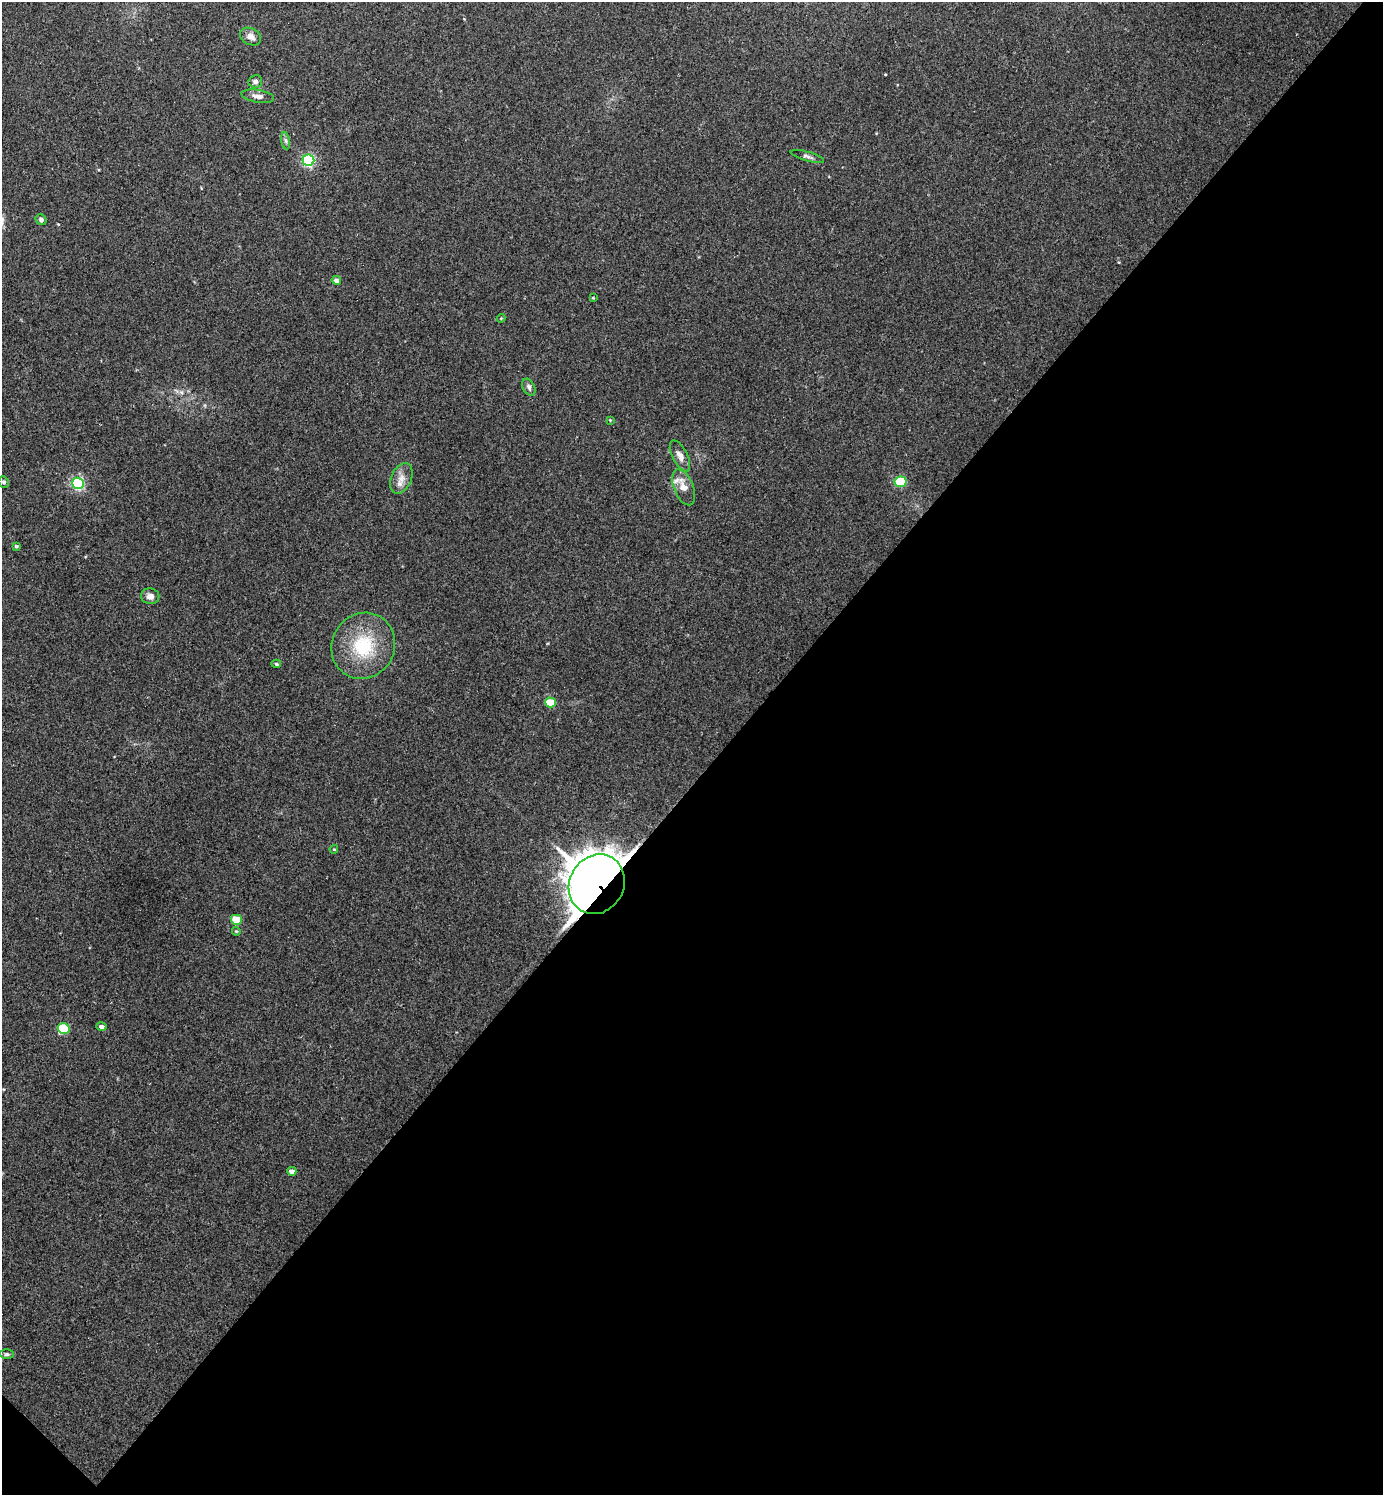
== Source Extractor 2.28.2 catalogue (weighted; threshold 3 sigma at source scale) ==
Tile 15 of 4 x 4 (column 3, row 4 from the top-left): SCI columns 3089-4469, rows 40-1532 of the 6045 x 6042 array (HDU 1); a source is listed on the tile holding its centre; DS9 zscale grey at full resolution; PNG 1385 x 1497 px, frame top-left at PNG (2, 2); each listed source drawn as its Kron ellipse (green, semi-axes under 4 px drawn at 4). Shown black and unused: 48% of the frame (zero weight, under 2 of 3 exposures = <1% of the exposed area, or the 3 px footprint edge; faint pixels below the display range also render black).
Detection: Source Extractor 2.28.2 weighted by HDU 2 'WHT'; one run over the whole footprint, this tile lists its part. Background 0.0433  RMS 0.0074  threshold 0.0333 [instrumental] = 3 sigma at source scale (4.5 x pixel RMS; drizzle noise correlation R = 1.50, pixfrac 1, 0.05/0.05 arcsec/px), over >= 5 px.
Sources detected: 32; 1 inside a brighter listed object's ellipse — not listed separately; the other 31 listed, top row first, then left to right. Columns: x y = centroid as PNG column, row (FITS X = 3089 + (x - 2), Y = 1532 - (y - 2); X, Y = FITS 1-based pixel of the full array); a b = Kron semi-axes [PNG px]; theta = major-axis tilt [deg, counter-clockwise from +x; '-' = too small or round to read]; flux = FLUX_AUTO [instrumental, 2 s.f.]
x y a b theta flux
250 36 11 8 -29 4.5
255 81 7 6 - 2.9
258 96 16 6 -9 4.2
285 141 9 4 -81 1.7
807 156 17 4 -16 2.5
308 160 6 5 - 110
41 220 6 5 - 2.1
336 280 5 4 - 3.4
593 298 3 2 - 0.64
501 318 4 4 - 0.64
529 387 9 6 -61 2.7
610 420 3 3 - 0.61
680 456 17 7 -64 5.2
401 478 16 10 66 7
4 482 6 5 - 1.3
901 482 6 5 - 34
78 483 6 5 - 120
684 487 19 9 -68 8.2
16 546 4 3 - 0.83
150 596 9 8 - 4.3
363 646 34 31 60 44
276 664 5 4 - 1.1
550 702 5 5 - 17
334 849 4 3 - 0.63
597 884 31 27 59 3300
236 920 5 5 - 19
236 931 4 3 - 0.68
101 1027 5 4 - 3.1
64 1029 6 5 - 45
292 1171 4 4 - 3.9
7 1354 7 5 1 1.7
Overlapping masked pixels (flux is a lower limit): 1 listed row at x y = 597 884